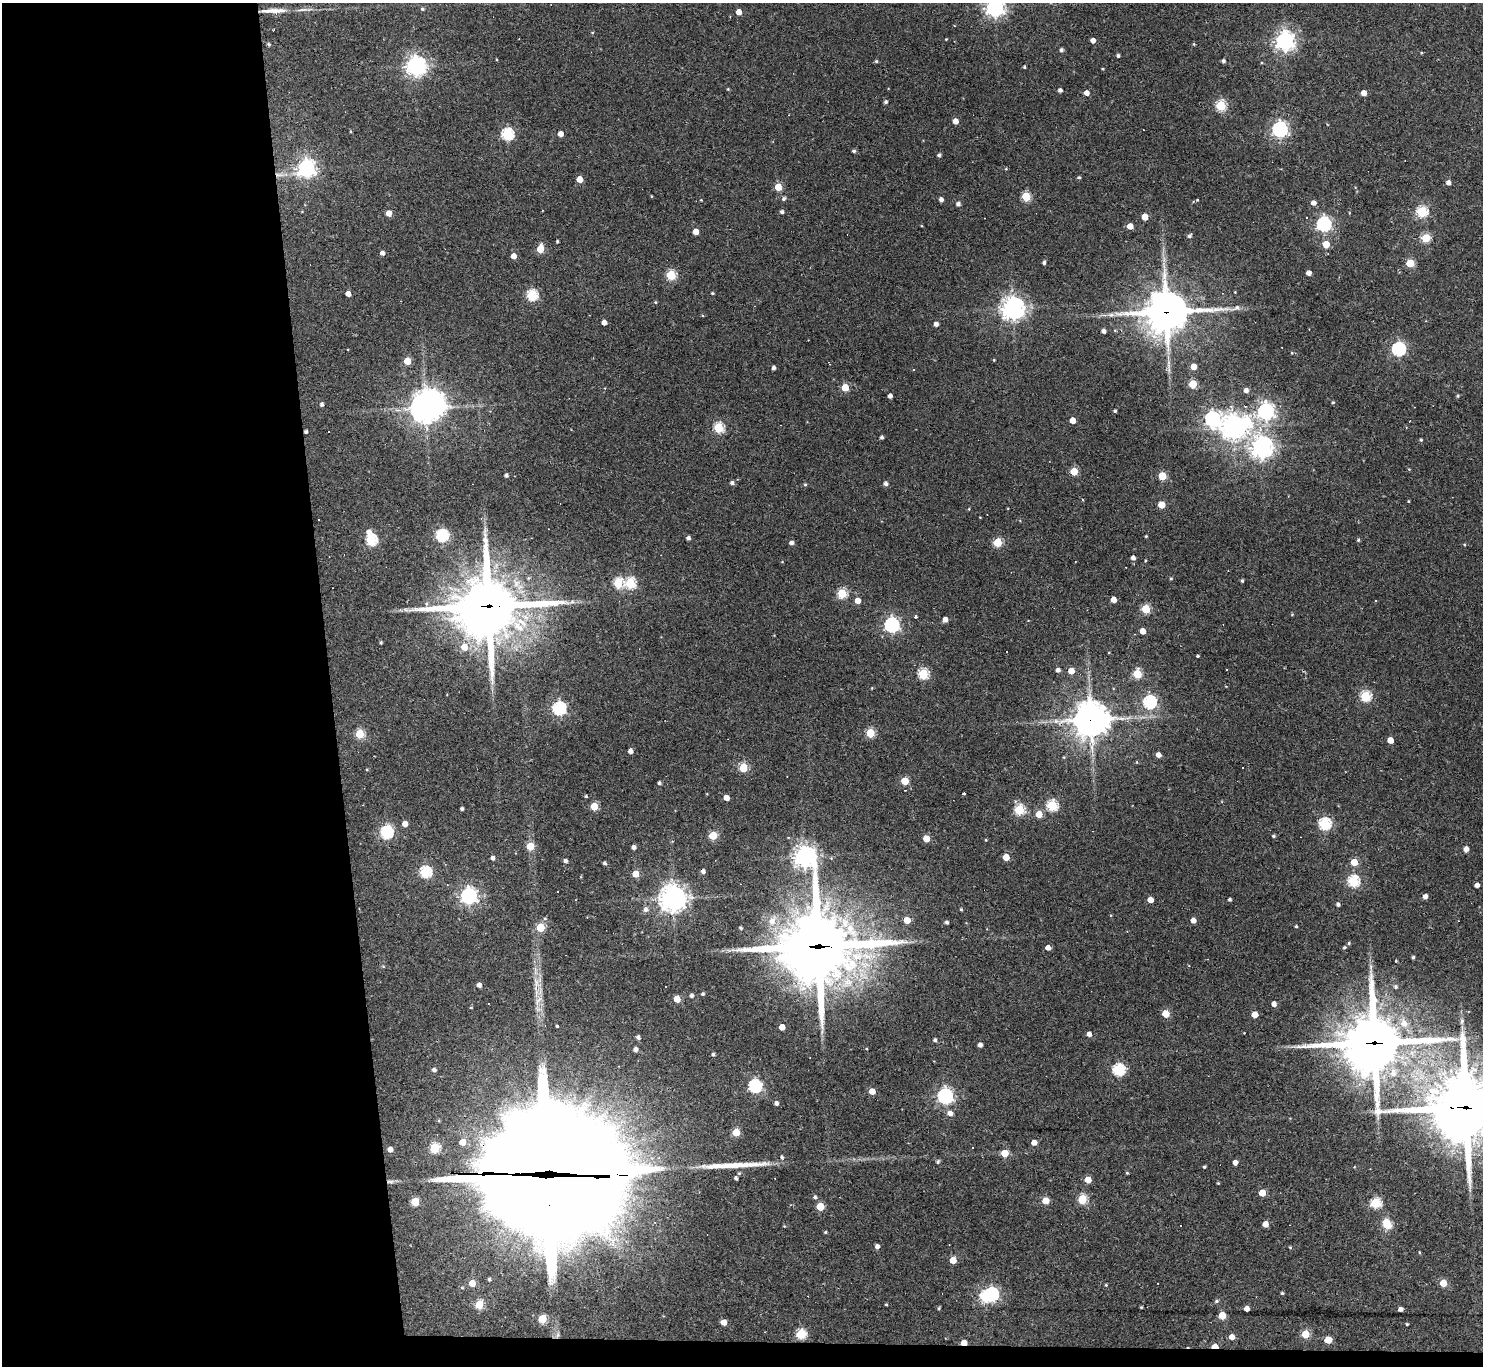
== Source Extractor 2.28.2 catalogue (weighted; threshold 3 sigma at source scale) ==
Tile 7 of 3 x 3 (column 1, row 3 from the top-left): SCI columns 1-1481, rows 203-1566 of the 4443 x 4419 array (HDU 1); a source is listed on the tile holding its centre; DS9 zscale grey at full resolution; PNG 1485 x 1368 px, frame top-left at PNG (2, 3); no overlay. Shown black and unused: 23% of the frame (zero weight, under 2 of 3 exposures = <1% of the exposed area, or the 3 px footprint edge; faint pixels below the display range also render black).
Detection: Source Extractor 2.28.2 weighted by HDU 2 'WHT'; one run over the whole footprint, this tile lists its part. Background 0.18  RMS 0.0085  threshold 0.0381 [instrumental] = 3 sigma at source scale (4.5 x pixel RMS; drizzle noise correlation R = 1.50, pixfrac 1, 0.05/0.05 arcsec/px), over >= 5 px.
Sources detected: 317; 7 inside a brighter object's white glare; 14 cosmic-ray / hot-pixel residue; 3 long thin detections or spike segments (spike, bleed or trail) — not listed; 2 inside a brighter listed object's ellipse — not listed separately; the other 291 listed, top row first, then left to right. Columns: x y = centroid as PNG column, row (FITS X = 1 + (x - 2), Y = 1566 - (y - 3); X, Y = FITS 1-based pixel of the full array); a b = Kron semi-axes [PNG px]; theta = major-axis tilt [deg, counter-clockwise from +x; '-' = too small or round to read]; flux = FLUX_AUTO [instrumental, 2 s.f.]
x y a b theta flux
995 8 7 7 - 400
422 9 5 5 - 1.4
273 11 32 6 1 12
739 12 4 4 - 7.9
592 32 5 3 - 0.73
946 39 3 2 - 0.58
1093 40 4 4 - 4.9
1285 41 7 7 - 440
268 44 4 4 - 1.6
1194 44 4 4 - 0.85
1061 50 4 4 - 2.2
1118 56 4 3 - 1.5
876 61 5 4 - 1
1223 61 4 4 - 2
416 66 7 7 - 510
1024 67 3 3 - 1
1103 69 4 3 - 0.74
728 89 4 4 - 0.74
1060 90 4 4 - 2.8
1086 93 4 4 - 5.1
1364 93 5 4 - 6.3
886 102 4 4 - 1.8
1221 106 5 5 - 65
955 121 4 4 - 7.2
1280 129 6 6 - 250
350 131 4 3 - 0.89
507 134 6 5 - 100
560 134 4 4 - 6.8
854 151 4 4 - 1.7
939 155 4 4 - 2
306 168 7 7 - 370
1006 169 5 4 - 0.75
1079 177 4 4 - 1.3
580 179 5 4 - 15
1448 182 5 4 - 3.3
778 187 5 5 - 25
651 196 4 2 - 0.58
1026 196 5 5 - 45
784 199 5 5 - 1.9
941 199 4 4 - 3.5
1197 200 3 3 - 1
1313 203 5 5 - 4.5
958 204 4 4 - 2.9
1422 211 6 5 - 76
782 212 4 4 - 2.4
389 213 4 4 - 10
1145 217 5 5 - 14
1324 224 6 6 - 210
1130 226 4 4 - 8.8
696 232 5 4 - 8.6
1190 235 6 4 52 2.1
1426 238 5 5 - 41
557 241 3 3 - 1.2
1326 244 5 5 - 17
540 249 6 5 - 21
382 253 4 4 - 3.7
513 256 4 4 - 7.2
1044 262 4 3 - 2.2
1410 263 5 5 - 31
1309 273 4 4 - 4.8
671 275 5 5 - 59
1235 292 3 3 - 0.52
712 293 4 3 - 1
348 294 4 4 - 5.9
532 295 5 5 - 81
655 302 4 4 - 0.81
1013 308 8 8 - 670
1166 312 17 14 4 2400
604 322 4 4 - 5.3
936 324 4 4 - 3.8
1103 331 4 4 - 3.3
1399 349 6 6 - 150
1292 353 4 3 - 0.65
994 360 3 3 - 0.73
407 361 5 5 - 18
1193 366 5 5 - 8.6
773 368 4 3 - 2.7
1193 384 5 5 - 32
845 387 5 5 - 26
1246 390 5 5 - 3.5
890 396 4 4 - 3.7
1458 396 4 4 - 1.1
1333 402 4 4 - 0.95
322 404 4 4 - 2.2
426 408 10 9 - 1100
1115 411 3 3 - 1.4
1266 411 7 6 - 300
1212 419 7 7 - 250
1073 420 4 4 - 10
1233 427 8 8 - 700
718 428 5 5 - 65
306 432 3 3 - 1.7
881 437 4 3 - 2.2
1421 440 4 4 - 1
1261 447 8 8 - 570
1409 469 4 3 - 0.71
1074 471 5 5 - 24
506 475 4 3 - 2.3
1162 476 5 5 - 30
732 483 4 4 - 2.5
886 483 5 4 - 2.8
805 484 5 4 - 0.98
1408 501 3 3 - 0.7
1161 505 5 5 - 18
969 509 4 3 - 0.66
318 519 3 3 - 2.2
369 532 7 6 - 5.2
442 535 6 5 - 120
1146 536 3 3 - 0.77
688 538 4 4 - 3.1
371 540 5 5 - 84
1358 540 4 4 - 1.2
998 542 5 5 - 40
791 543 4 4 - 3.1
1464 544 4 4 - 0.86
1133 558 4 4 - 3.8
1171 578 4 4 - 0.91
1242 581 4 3 - 1.2
618 583 5 5 - 57
630 583 6 5 - 70
842 593 5 5 - 50
1113 599 4 4 - 7.3
858 601 4 4 - 9.3
1376 601 3 2 - 0.71
489 606 28 25 5 4000
1146 609 5 5 - 39
1292 614 5 3 - 0.7
915 617 3 3 - 1.3
945 619 4 4 - 5.3
892 625 6 6 - 230
1143 631 5 4 - 9.2
381 642 4 3 - 1
464 647 7 6 - 12
1198 656 3 3 - 1.1
1058 670 4 4 - 3.2
1071 671 4 4 - 13
923 674 5 5 - 68
1137 674 5 5 - 38
1365 696 5 5 - 72
1149 702 6 6 - 140
559 708 6 6 - 140
1091 720 13 12 - 1500
870 733 5 5 - 38
359 734 5 5 - 45
1390 740 5 4 - 9.2
630 751 4 4 - 4.6
1158 755 4 4 - 4.8
1064 757 5 4 - 0.86
743 767 5 5 - 42
1242 768 3 2 - 1.3
905 781 5 5 - 24
659 783 4 3 - 1.7
964 793 3 2 - 0.92
586 796 4 3 - 1
726 798 4 4 - 8.1
1052 805 5 5 - 78
594 806 5 5 - 26
462 809 3 3 - 1.9
1019 810 5 5 - 65
1039 814 5 5 - 14
405 824 4 4 - 7.5
1325 824 6 6 - 110
386 832 7 6 - 130
713 835 5 5 - 31
1273 836 4 4 - 1.2
926 838 5 4 - 16
986 840 4 3 - 0.67
530 846 5 5 - 23
634 847 4 4 - 3.2
1466 849 6 4 86 4.8
804 857 9 8 - 510
1006 857 5 4 - 14
492 858 4 4 - 3.2
565 861 5 4 - 2.5
1354 862 5 5 - 18
604 863 4 3 - 1.7
703 871 4 4 - 3.1
425 872 6 5 - 96
635 874 5 4 - 19
1353 881 6 5 - 93
1477 885 4 4 - 4.3
468 896 6 6 - 300
1425 896 4 4 - 4.2
673 898 9 9 - 780
1230 899 3 3 - 1.8
1150 900 4 4 - 8.3
1338 904 4 4 - 2.1
961 909 3 3 - 0.96
645 910 7 6 - 3.4
907 920 5 4 - 14
1193 920 4 4 - 5
772 921 14 9 67 10
947 922 4 3 - 1.8
1296 926 3 3 - 0.95
540 927 5 5 - 34
741 928 4 3 - 1.2
1349 943 4 4 - 1.1
818 946 31 27 4 5900
1344 947 5 4 - 1.2
1048 948 5 4 - 5.8
1413 957 4 3 - 1.3
383 966 6 4 -1 0.96
536 984 27 13 78 13
479 985 4 4 - 4
1395 987 6 5 - 1.9
702 994 4 3 - 1.4
691 995 4 3 - 2.6
677 999 5 5 - 19
1274 1004 4 4 - 4.8
471 1007 4 3 - 0.67
1165 1014 5 5 - 20
1255 1014 5 4 - 12
1404 1023 13 10 -64 9.6
557 1026 3 3 - 1
782 1027 4 4 - 9.1
1089 1034 4 4 - 5
638 1037 4 4 - 2.3
935 1040 4 4 - 2.1
1374 1043 32 26 -16 3700
980 1045 4 4 - 4.2
635 1049 4 4 - 3.3
713 1054 4 3 - 1.5
434 1070 5 4 - 2.6
1118 1070 6 6 - 100
1393 1073 15 9 82 9.6
1464 1083 12 8 89 200
755 1086 6 6 - 130
872 1091 5 4 - 11
945 1096 6 6 - 230
776 1103 4 4 - 2.9
1466 1107 26 21 1 5000
950 1113 6 5 - 4.8
439 1120 4 3 - 0.8
736 1132 5 5 - 26
462 1142 5 5 - 13
1034 1142 4 4 - 7.8
434 1148 5 5 - 60
973 1148 3 3 - 0.93
390 1149 4 4 - 5.2
1004 1153 5 5 - 18
782 1157 5 4 - 1.6
938 1162 5 5 - 1.7
1235 1163 4 4 - 5.2
1204 1167 3 3 - 1.1
546 1169 81 74 -17 22000
739 1173 5 5 - 1
1127 1173 4 3 - 0.89
736 1178 4 3 - 2.1
1088 1180 5 5 - 12
1218 1183 3 3 - 0.72
1262 1193 5 4 - 16
815 1197 5 5 - 2
1082 1199 5 5 - 49
1045 1201 5 5 - 16
415 1202 5 5 - 29
1375 1203 6 5 - 65
820 1207 5 5 - 25
1265 1224 5 4 - 8.3
1387 1224 6 5 - 43
1180 1225 3 3 - 2.1
784 1226 4 3 - 0.64
825 1232 4 3 - 0.88
877 1246 4 4 - 3.6
1290 1247 4 3 - 0.86
1419 1252 4 3 - 0.84
953 1260 5 5 - 14
489 1279 4 4 - 1.6
472 1283 5 5 - 13
1443 1283 5 5 - 19
1106 1285 4 3 - 0.81
462 1288 5 3 - 0.94
1282 1293 3 3 - 0.99
991 1294 6 6 - 150
1216 1301 6 5 - 1.5
886 1304 3 2 - 0.92
479 1305 5 5 - 38
1141 1307 3 2 - 0.77
939 1308 4 4 - 1
1247 1308 4 4 - 5.8
1401 1309 4 4 - 3.6
1222 1315 5 5 - 25
542 1319 5 5 - 36
723 1322 5 4 - 8.4
1407 1324 3 3 - 1
801 1334 5 5 - 64
1305 1334 5 5 - 29
558 1335 7 5 82 2.3
1232 1337 5 5 - 6.9
1328 1340 5 5 - 17
964 1343 5 4 - 9.8
1215 1346 5 4 - 13
Overlapping masked pixels (flux is a lower limit): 11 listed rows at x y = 273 11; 1166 312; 306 432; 489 606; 1091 720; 818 946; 1374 1043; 1466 1107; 546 1169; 964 1343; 1215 1346
Isophote crosses this tile's border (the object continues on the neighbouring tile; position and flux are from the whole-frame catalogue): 2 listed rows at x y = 995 8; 1466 1107